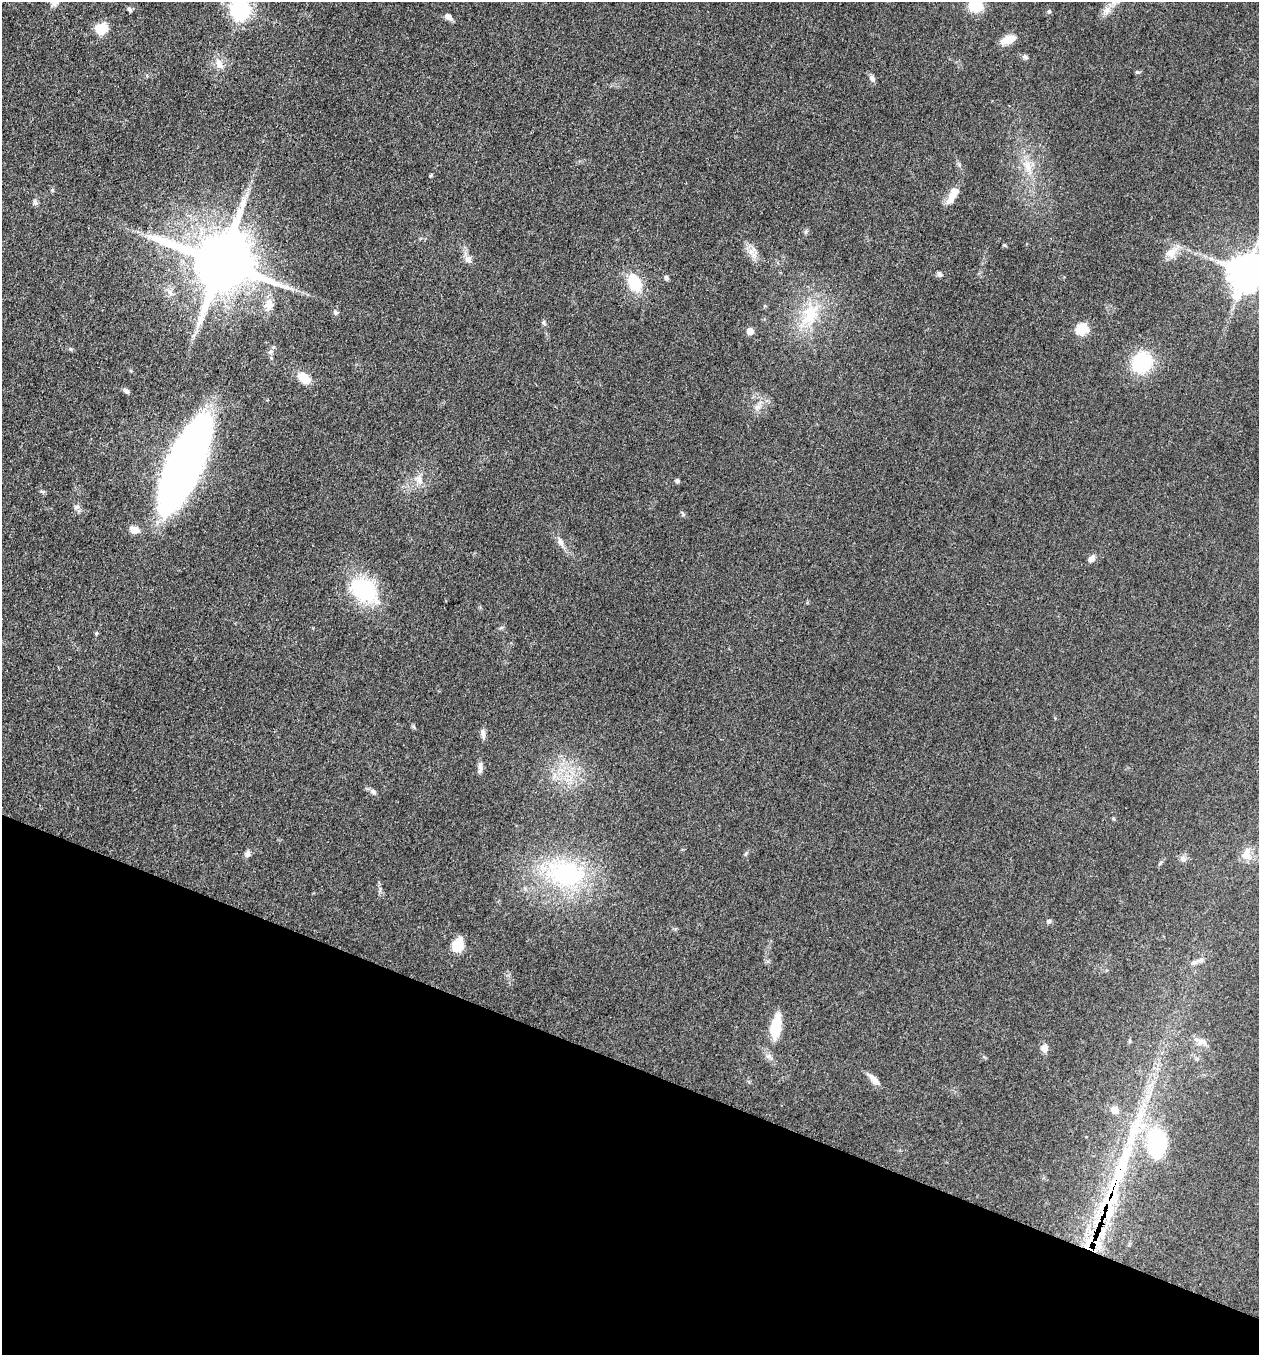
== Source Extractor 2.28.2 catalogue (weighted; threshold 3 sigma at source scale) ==
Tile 15 of 4 x 4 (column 3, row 4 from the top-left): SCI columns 2713-3969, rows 17-1369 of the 5506 x 5461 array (HDU 1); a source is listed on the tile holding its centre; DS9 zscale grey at full resolution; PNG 1261 x 1357 px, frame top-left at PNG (2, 2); no overlay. Shown black and unused: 21% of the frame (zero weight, under 3 of 5 exposures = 4% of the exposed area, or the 3 px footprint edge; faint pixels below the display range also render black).
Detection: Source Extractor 2.28.2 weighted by HDU 2 'WHT'; one run over the whole footprint, this tile lists its part. Background 0.0603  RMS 0.0062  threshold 0.0277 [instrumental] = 3 sigma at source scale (4.5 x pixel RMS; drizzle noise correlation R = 1.50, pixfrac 1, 0.05/0.05 arcsec/px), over >= 5 px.
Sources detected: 73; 9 inside a brighter listed object's ellipse — not listed separately; the other 64 listed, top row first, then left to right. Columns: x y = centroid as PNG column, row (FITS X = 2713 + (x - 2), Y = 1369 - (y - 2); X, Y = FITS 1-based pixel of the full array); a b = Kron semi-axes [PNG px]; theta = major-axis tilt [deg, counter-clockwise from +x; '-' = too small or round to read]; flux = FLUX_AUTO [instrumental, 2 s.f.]
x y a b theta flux
976 6 12 10 3 17
129 9 7 5 -50 1.3
241 10 7 7 - 310
1107 10 13 7 26 4.1
1049 11 5 4 - 0.78
448 17 11 6 -39 2.6
102 28 9 8 - 17
1008 39 18 9 19 6.9
1025 57 9 5 -38 1.3
219 64 14 9 -56 4.8
1137 72 6 4 -40 0.8
872 78 9 7 -45 2.1
1028 166 18 10 -79 8.4
950 200 13 10 49 4.4
35 203 8 6 -45 1.4
1171 252 21 10 38 6.9
754 256 10 5 82 2.4
468 259 9 8 - 3.5
221 262 17 16 - 6000
1246 272 11 10 - 1700
940 274 7 5 -44 1.6
666 278 6 5 - 1.4
635 283 21 13 -66 20
269 304 15 12 78 6
335 312 7 5 -22 1.1
810 314 34 22 68 28
543 322 6 4 89 0.96
1082 329 6 6 - 44
750 331 5 5 - 11
270 352 6 5 - 1.4
1142 362 19 17 63 40
304 378 12 8 -38 12
126 391 8 4 -37 1.7
757 407 9 6 17 2.6
184 464 69 20 66 730
419 479 16 9 -73 4.8
677 481 5 5 - 1.2
43 492 8 3 -19 0.92
76 507 8 6 12 1.6
683 514 9 3 -61 0.84
135 530 11 8 -5 5.3
560 542 12 7 -67 3.1
1092 558 9 6 56 3.3
364 590 38 25 -34 44
483 733 14 5 -88 2.4
480 767 16 5 87 2.7
554 776 7 5 57 1.9
373 792 8 6 -21 1.9
247 854 9 7 57 2.2
1246 854 19 13 87 7
1183 859 9 3 -45 1.2
1160 863 8 3 45 0.9
566 873 59 39 -11 82
1049 921 6 5 - 1.1
458 945 15 10 63 12
1194 962 11 7 17 2.8
776 1027 25 11 82 21
1201 1042 13 9 21 4
1044 1048 9 8 - 4
1197 1059 5 5 - 0.93
874 1079 17 7 -48 4.9
1114 1110 11 8 -33 4.6
1157 1142 34 23 -90 49
1116 1180 88 15 66 78
Overlapping masked pixels (flux is a lower limit): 1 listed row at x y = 1116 1180
Isophote crosses this tile's border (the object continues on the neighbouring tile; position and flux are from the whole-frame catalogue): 3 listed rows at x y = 976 6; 241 10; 1246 272
Unlisted compact peaks at least as high as the median listed source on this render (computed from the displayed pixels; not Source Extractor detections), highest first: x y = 1004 245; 806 232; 70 349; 413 726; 746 853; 52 190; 959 165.